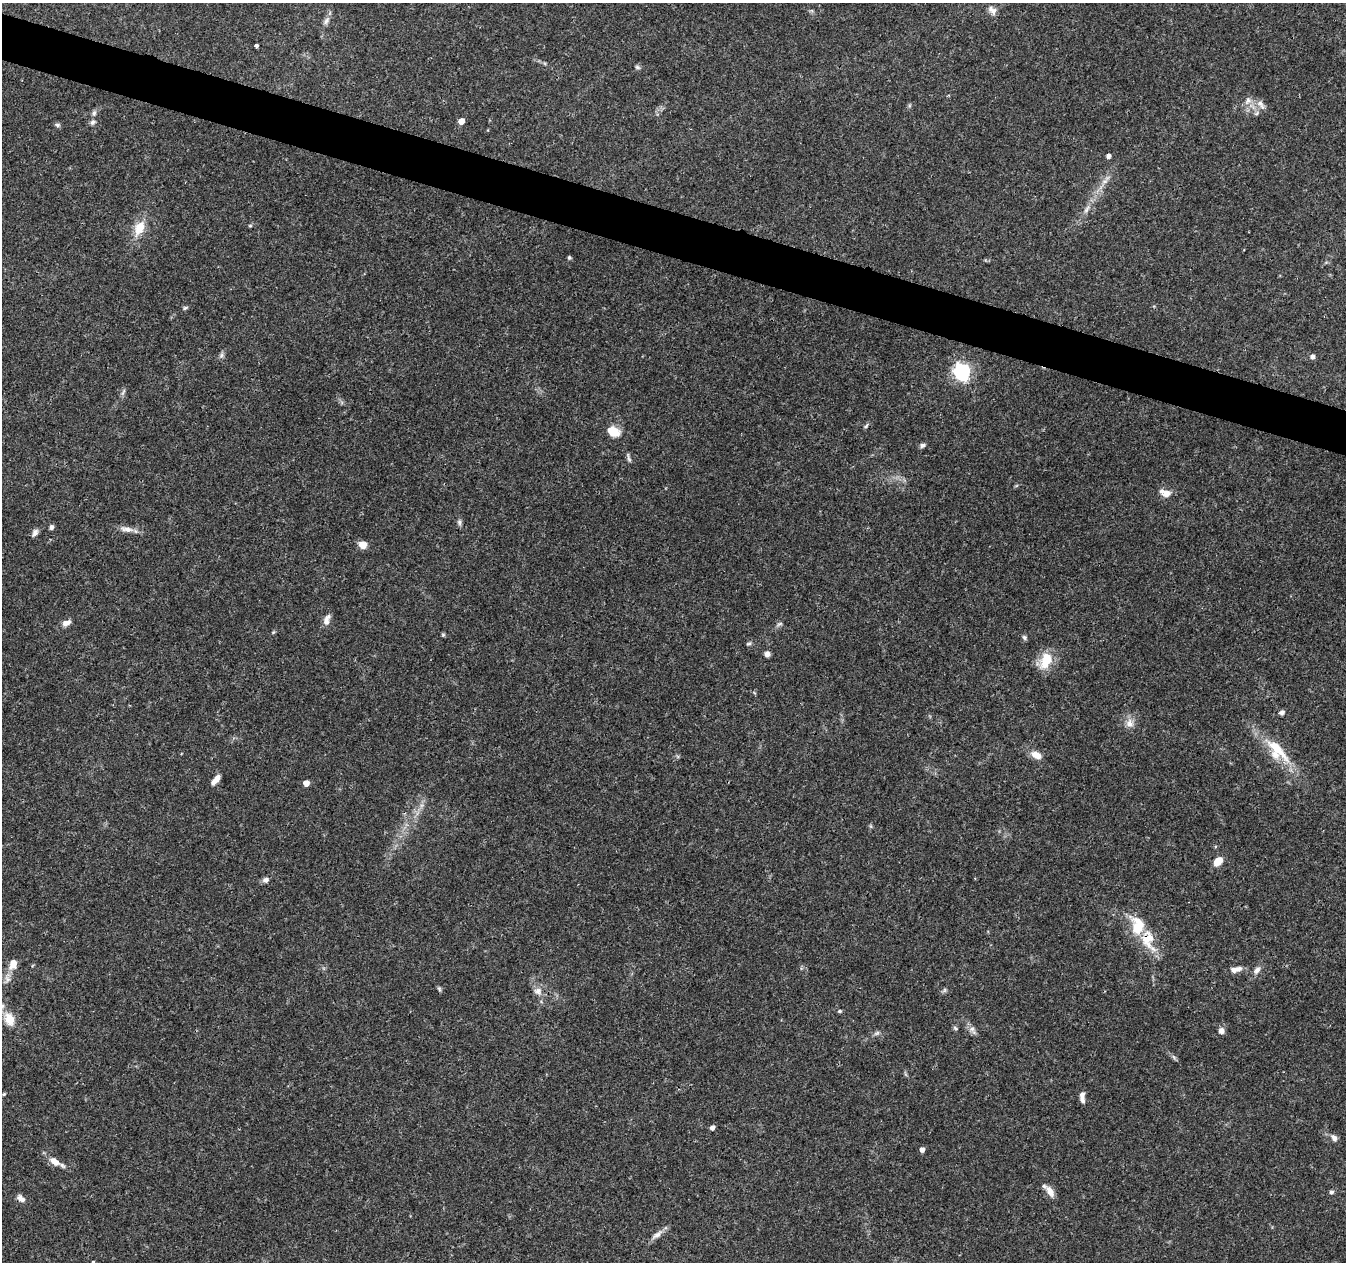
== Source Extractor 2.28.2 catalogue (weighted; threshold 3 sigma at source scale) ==
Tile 11 of 4 x 4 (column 3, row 3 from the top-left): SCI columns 2699-4042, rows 1544-2803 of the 5390 x 5544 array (HDU 1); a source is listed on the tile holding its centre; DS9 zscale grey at full resolution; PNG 1348 x 1264 px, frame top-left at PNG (2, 3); no overlay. Shown black and unused: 4% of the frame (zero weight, under 3 of 4 exposures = <1% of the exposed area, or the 3 px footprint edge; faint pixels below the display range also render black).
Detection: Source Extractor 2.28.2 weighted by HDU 2 'WHT'; one run over the whole footprint, this tile lists its part. Background 0.0503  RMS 0.0025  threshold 0.0115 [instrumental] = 3 sigma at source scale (4.5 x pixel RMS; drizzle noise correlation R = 1.50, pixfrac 1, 0.0396/0.0396 arcsec/px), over >= 5 px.
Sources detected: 78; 3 inside a brighter listed object's ellipse — not listed separately; the other 75 listed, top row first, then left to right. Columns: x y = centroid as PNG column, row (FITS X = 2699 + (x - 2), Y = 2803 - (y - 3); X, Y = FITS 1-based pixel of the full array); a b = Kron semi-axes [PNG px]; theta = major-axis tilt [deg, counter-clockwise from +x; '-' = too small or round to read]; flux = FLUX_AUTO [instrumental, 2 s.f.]
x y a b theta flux
992 10 14 8 -41 1.5
326 21 12 7 57 1.2
256 46 4 3 - 0.99
637 67 7 5 -17 0.48
1248 101 12 8 58 1.5
1260 103 11 8 -35 1.5
94 113 8 6 74 0.74
461 121 5 4 - 2.7
93 122 7 6 - 0.72
57 125 7 5 -4 0.57
1108 156 4 4 - 1.1
1105 181 11 6 38 1.3
1087 209 15 5 60 1.4
250 226 6 4 0 0.3
139 228 20 11 63 4.8
569 258 5 4 - 0.42
185 308 7 4 30 0.42
221 355 8 6 48 0.66
1312 357 5 5 - 0.97
962 372 7 6 - 75
123 392 11 3 60 0.59
866 426 8 4 54 0.45
613 432 14 11 -26 4
923 445 7 5 25 0.67
629 458 14 4 -74 0.66
1165 493 14 8 -23 2.3
459 522 10 5 -84 0.67
51 527 6 5 - 0.72
126 529 21 7 -11 2
35 533 11 6 58 0.98
363 545 7 6 - 3.1
327 620 15 8 67 1.5
66 623 12 7 25 1.4
780 624 9 4 21 0.51
273 632 6 4 35 0.3
443 635 5 5 - 0.33
1024 637 7 6 - 0.55
749 643 7 5 27 0.45
767 654 6 5 - 1.1
1045 661 24 15 58 5.5
1282 712 7 5 19 0.76
1130 723 13 11 -79 2
1276 748 48 13 -47 9.4
1036 755 12 7 -28 2.7
216 780 12 5 49 2
306 783 5 4 - 2.5
1218 861 10 7 43 3.5
265 880 8 6 22 0.94
1137 926 28 18 -75 7.7
13 964 12 9 68 2.8
1237 969 14 7 14 1.6
1257 970 12 7 48 1.2
7 979 13 9 73 1.5
439 989 7 5 -68 0.43
944 990 7 5 61 0.49
538 991 12 10 -25 1.7
2 1006 7 6 - 0.74
840 1011 5 4 - 0.36
9 1019 15 10 -67 4.4
955 1028 7 4 -45 0.4
972 1029 9 7 57 1.1
1221 1031 7 7 - 1.2
877 1033 9 5 27 0.63
1174 1057 9 3 -46 0.52
4 1094 4 4 - 0.31
1082 1099 10 6 -74 1.1
712 1128 5 5 - 0.94
1334 1138 11 7 -54 1.1
922 1150 5 4 - 1.1
55 1162 14 8 -35 2.6
1050 1191 15 7 -57 2.1
1331 1192 5 4 - 0.74
21 1198 12 7 -35 1.3
657 1235 19 7 36 1.7
93 1262 3 3 - 0.39
Overlapping masked pixels (flux is a lower limit): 1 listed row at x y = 21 1198
Isophote crosses this tile's border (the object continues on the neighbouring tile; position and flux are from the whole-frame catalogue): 2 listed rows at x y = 2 1006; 93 1262